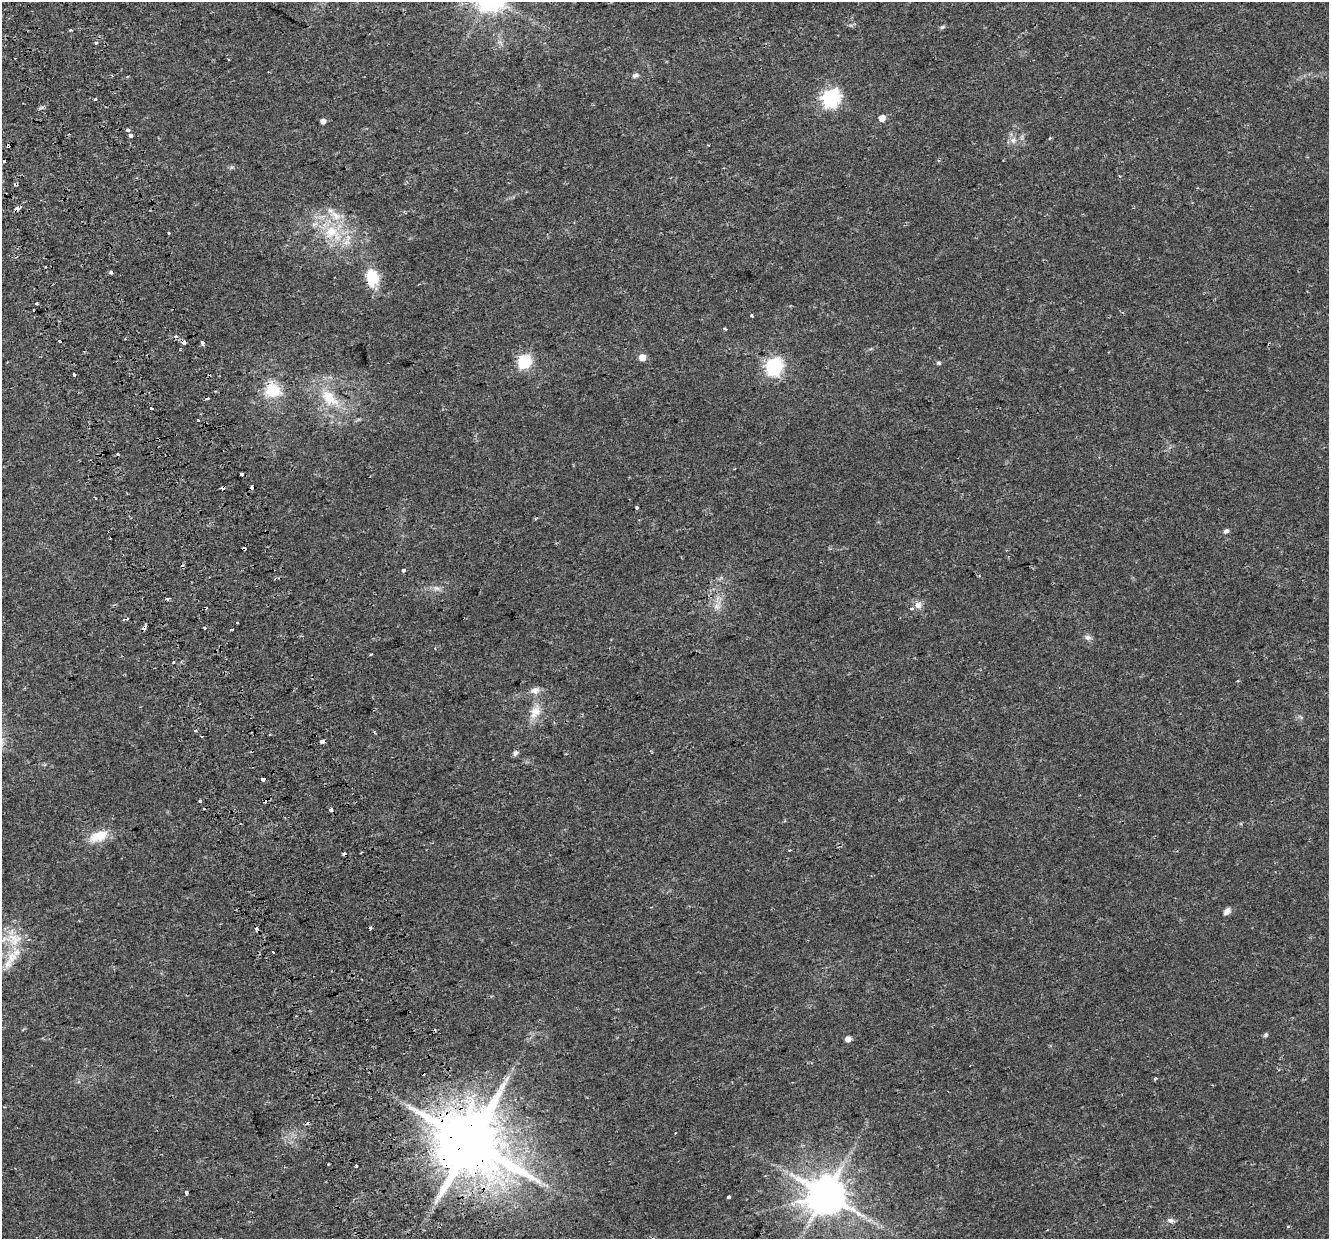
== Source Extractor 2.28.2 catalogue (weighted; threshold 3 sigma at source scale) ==
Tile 11 of 4 x 4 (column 3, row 3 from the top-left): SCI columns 2711-4037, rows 1317-2553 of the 5422 x 5159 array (HDU 1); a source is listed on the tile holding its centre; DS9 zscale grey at full resolution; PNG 1331 x 1241 px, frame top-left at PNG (2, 2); no overlay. Shown black and unused: <1% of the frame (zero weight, under 2 of 3 exposures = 3% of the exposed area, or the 3 px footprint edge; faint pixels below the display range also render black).
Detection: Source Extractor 2.28.2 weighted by HDU 2 'WHT'; one run over the whole footprint, this tile lists its part. Background 0.0356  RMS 0.005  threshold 0.0226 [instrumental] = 3 sigma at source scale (4.5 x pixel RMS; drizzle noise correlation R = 1.50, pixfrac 1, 0.0396/0.0396 arcsec/px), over >= 5 px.
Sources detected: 102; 18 cosmic-ray / hot-pixel residue — not listed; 3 inside a brighter listed object's ellipse — not listed separately; the other 81 listed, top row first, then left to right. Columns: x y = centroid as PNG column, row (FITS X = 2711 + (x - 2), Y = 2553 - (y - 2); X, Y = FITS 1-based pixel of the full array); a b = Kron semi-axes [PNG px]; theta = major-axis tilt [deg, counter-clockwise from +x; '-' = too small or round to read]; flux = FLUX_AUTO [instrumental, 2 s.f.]
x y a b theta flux
942 27 7 4 36 0.8
71 30 3 3 - 1.2
96 43 3 3 - 3.1
112 75 3 2 - 0.45
635 75 8 6 15 1.4
831 98 7 7 - 180
95 99 4 3 - 0.71
882 118 5 4 - 5.6
323 121 4 4 - 2.7
128 130 4 3 - 2.1
131 135 3 3 - 2.1
1013 140 9 8 - 2.5
1119 176 4 3 - 0.47
17 208 5 3 - 8.2
314 224 10 5 27 1.9
331 232 21 17 50 16
169 233 3 3 - 0.99
111 272 3 3 - 1.8
372 278 22 14 -88 13
36 303 4 3 - 0.5
752 316 3 3 - 0.72
725 328 3 3 - 2.1
176 336 3 3 - 4.5
125 339 3 2 - 0.39
60 341 3 3 - 4.2
184 341 4 3 - 5.7
202 342 4 3 - 1.8
642 357 5 5 - 5.9
524 361 6 6 - 71
939 363 6 5 - 0.82
774 366 7 6 - 160
74 374 3 3 - 1.3
273 390 18 18 - 16
329 397 27 14 -42 16
151 408 2 2 - 0.56
198 420 3 3 - 2.1
118 454 3 3 - 1.4
242 474 4 2 - 0.88
252 487 4 3 - 2.2
95 497 4 2 - 0.46
637 508 3 3 - 1.1
1226 531 7 5 34 1.1
1007 550 4 2 - 0.4
404 570 3 3 - 4.9
436 588 10 6 -10 2.1
918 605 9 9 - 2.9
717 606 9 7 0 2.4
205 608 4 3 - 1.2
127 619 4 3 - 0.56
237 623 3 2 - 0.84
204 627 3 3 - 2.4
144 628 4 3 - 4.8
231 629 4 2 - 0.71
1088 637 9 7 -15 1.8
435 648 4 3 - 0.44
371 654 3 3 - 0.51
174 662 3 2 - 0.94
535 690 12 8 13 3.3
535 712 21 13 64 7.4
195 731 4 3 - 0.71
374 733 5 3 - 0.62
322 741 3 3 - 54
516 753 8 5 49 1.4
263 779 4 3 - 6.2
200 801 3 2 - 1.9
331 810 4 3 - 7.7
99 836 26 13 17 9.8
789 850 3 2 - 0.64
1227 911 9 6 47 2.4
15 942 27 13 50 12
273 952 3 3 - 1.1
1266 1035 7 5 42 0.84
848 1039 4 4 - 3.9
507 1078 11 3 55 1.4
471 1142 19 17 -13 5600
356 1166 3 2 - 1.6
186 1192 4 3 - 1.5
826 1194 11 10 - 1800
729 1197 3 3 - 4.7
1170 1220 10 6 -11 1.8
1288 1227 5 3 - 0.55
Overlapping masked pixels (flux is a lower limit): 10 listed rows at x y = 17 208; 372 278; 184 341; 252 487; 205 608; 144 628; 322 741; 263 779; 331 810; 471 1142